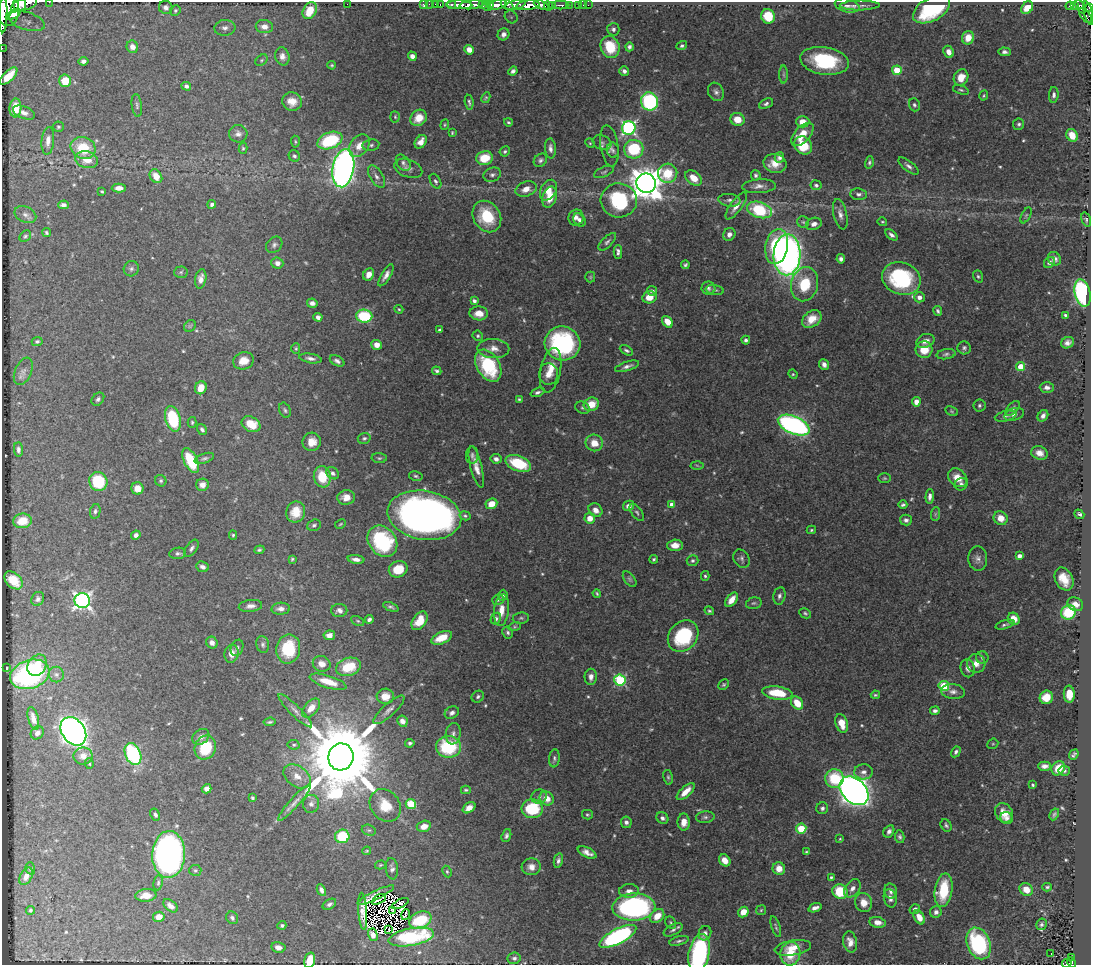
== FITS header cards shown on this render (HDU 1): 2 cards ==
NAXIS1  =                 1089
NAXIS2  =                  963

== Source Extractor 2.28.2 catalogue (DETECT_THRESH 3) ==
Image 1089 x 963 px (HDU 1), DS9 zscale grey, 1 PNG px = 1 image px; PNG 1093 x 967 px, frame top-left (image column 1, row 963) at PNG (2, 2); each listed source drawn as its Kron ellipse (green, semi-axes under 4 px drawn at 4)
Background 0.587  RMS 0.014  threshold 0.0406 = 3 sigma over >= 5 px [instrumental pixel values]
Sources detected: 593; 10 with non-positive FLUX_AUTO (blend fragments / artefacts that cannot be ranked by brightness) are neither listed nor drawn; of the other 583, the 500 brightest by FLUX_AUTO listed and drawn (83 fainter detections omitted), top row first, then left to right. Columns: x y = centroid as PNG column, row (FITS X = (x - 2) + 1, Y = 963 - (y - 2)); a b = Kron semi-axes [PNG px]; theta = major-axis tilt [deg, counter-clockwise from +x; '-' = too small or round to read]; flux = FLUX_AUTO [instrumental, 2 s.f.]
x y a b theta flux
49 2 2 2 - 7.9
20 4 7 6 - 870
24 4 14 6 20 1100
347 4 2 2 - 73
423 4 4 3 - 13
429 4 2 2 - 9.3
436 4 2 2 - 11
452 4 3 3 - 30
440 5 3 2 - 9.3
459 5 13 4 -2 740
472 5 12 3 6 790
482 5 4 3 - 52
490 5 4 3 - 86
497 5 10 4 18 400
507 5 7 3 -34 240
515 5 10 5 16 320
528 5 11 4 6 1100
541 5 8 3 -24 240
552 5 3 3 - 120
561 5 8 3 -1 96
569 5 3 2 - 48
579 5 3 3 - 28
583 5 2 2 - 5.8
588 5 2 2 - 7.4
860 5 20 5 1 5.1
1075 5 4 3 - 82
486 6 5 3 - 62
548 6 5 3 - 190
847 6 12 6 -13 4.7
1070 6 4 3 - 75
166 7 7 6 - 3.4
1081 7 7 3 -59 96
1027 8 7 5 50 10
1090 8 4 2 - 20
932 9 20 11 29 81
8 10 16 11 -90 3300
175 10 5 5 - 1.6
310 11 9 6 63 20
1088 13 12 4 -76 61
13 14 8 4 31 640
3 15 17 3 89 1400
768 16 7 6 - 31
1086 16 9 4 -52 64
511 17 7 5 -46 2
27 21 18 9 -17 8.7
264 27 8 6 -6 8.1
225 28 10 8 5 4.9
613 29 6 6 - 2.8
503 34 6 5 - 4.3
968 38 7 6 - 15
682 46 5 4 - 1.9
132 47 6 5 - 6.8
610 47 11 9 -69 35
629 47 4 4 - 3
2 48 2 2 - 2.4
469 50 5 4 - 8
949 52 6 5 - 6.5
1005 52 6 4 -5 2.9
282 56 9 7 -75 5.3
412 56 5 4 - 5
261 60 7 5 42 1.5
83 61 5 4 - 2.9
825 61 24 13 -9 68
332 65 4 4 - 1.3
897 70 5 5 - 38
513 71 5 4 - 2.6
624 71 5 4 - 3.6
784 75 9 4 -90 2.1
9 76 11 5 44 11
961 77 8 7 - 14
65 81 6 6 - 17
186 86 5 4 - 3.7
961 90 8 4 -18 1.5
716 92 9 7 -61 3.6
1054 95 8 5 86 2.8
984 96 5 4 - 1.1
486 98 5 4 - 1.2
649 101 9 8 - 120
292 102 10 9 - 10
469 102 7 3 -80 1.9
766 104 7 4 24 2.4
137 105 11 5 -83 2.2
914 105 6 5 - 2
15 108 9 6 87 18
24 113 11 6 -22 5.2
395 117 6 4 -85 1.3
419 118 9 7 47 13
737 119 7 6 - 15
508 122 4 3 - 1.4
803 122 7 6 - 12
1019 124 6 5 - 2.2
445 125 5 4 - 1.2
58 127 5 5 - 1.6
629 128 7 6 - 210
452 133 4 3 - 1.1
238 134 9 8 - 4.4
802 134 14 7 48 19
1072 135 7 5 -59 17
48 141 14 6 84 6.5
330 141 13 8 21 73
295 142 6 4 -87 1.3
421 142 7 5 54 7
602 142 9 7 -21 3.2
590 143 5 4 - 1.1
371 145 8 6 9 2.5
803 145 10 8 -48 24
359 146 12 8 52 12
609 146 21 9 -82 6.9
83 148 13 10 -23 33
243 148 5 4 - 1.3
550 148 10 5 -87 4.3
634 149 10 9 - 54
613 150 7 6 - 2.8
505 151 5 4 - 1.9
294 156 6 5 - 2.4
485 158 8 7 - 25
779 158 5 5 - 3
87 160 11 8 -15 12
540 160 7 6 - 2.5
869 162 6 4 76 1.7
403 163 9 6 -51 2.9
775 163 11 9 -15 12
908 166 12 5 -39 3.5
343 168 19 10 80 580
408 168 15 8 -20 5.2
604 172 10 5 23 2.1
668 173 10 9 - 34
492 175 9 7 22 3.2
756 175 5 5 - 2
156 176 7 5 -55 14
377 176 12 6 -59 4.6
694 178 9 6 -40 15
435 181 8 5 -62 2.1
646 183 10 9 - 1800
816 185 5 5 - 2.3
759 186 17 7 3 6.3
119 188 7 4 2 5.4
526 189 11 7 20 8.6
548 190 11 7 61 11
102 191 4 3 - 1.1
859 194 8 6 -7 3
550 197 11 7 73 16
619 200 18 17 - 83
729 200 11 6 -8 3.5
212 204 4 4 - 2.6
63 205 5 4 - 3.6
736 206 16 5 53 7.8
759 210 13 8 -16 66
840 214 15 6 -77 5.7
25 215 11 7 -25 4.6
1026 215 8 4 63 1.5
487 217 16 13 -57 39
576 217 8 7 - 4.7
579 220 7 5 -53 3.1
1086 220 7 4 -72 1.7
803 222 6 5 - 1.9
882 222 5 3 - 1.1
814 224 8 6 19 5.3
46 233 5 3 - 1.5
729 234 6 6 - 4.5
891 235 7 4 -40 3.2
25 236 6 5 - 1.6
607 242 11 5 45 2.7
274 245 9 7 46 3.2
777 247 18 11 80 67
618 252 7 4 89 3.1
787 255 20 13 87 490
841 259 4 4 - 3.3
1054 259 7 6 - 4.3
1049 262 6 5 - 3.4
277 263 6 5 - 4.9
685 265 4 4 - 1.8
131 269 8 7 - 2.8
181 272 7 5 5 1.7
369 274 6 5 - 7.6
386 275 12 4 58 5.1
978 276 6 4 -71 1.6
590 277 5 5 - 1.1
201 279 9 5 79 5.6
901 279 20 16 -18 95
805 284 17 13 75 34
708 288 7 6 - 2.6
715 290 9 4 -9 2.2
652 291 5 4 - 2.6
1082 293 14 7 -77 200
649 297 7 6 - 12
919 297 5 5 - 5.6
474 301 4 3 - 3.1
312 303 5 4 - 4.4
399 309 4 3 - 1.1
938 311 5 3 - 2
479 313 9 7 -3 10
1065 315 3 3 - 1.5
364 316 8 6 -6 59
318 317 4 4 - 3.9
812 319 11 7 35 15
667 322 6 5 - 12
190 326 6 5 - 1.5
439 330 3 3 - 1.8
478 336 5 5 - 1.6
746 340 4 4 - 2.2
37 341 5 4 - 1.9
925 341 9 6 22 6.3
562 343 18 17 - 130
1067 343 6 5 - 4.5
377 345 5 5 - 7.7
296 348 5 4 - 1.3
493 348 16 9 -1 8.2
964 348 6 6 - 2.3
626 350 7 4 -27 2.1
924 350 8 8 - 16
946 354 9 5 8 2.4
310 358 11 4 -9 3.9
243 361 10 8 17 11
337 361 8 5 -27 3
824 364 5 4 - 4.1
488 366 17 11 -59 64
627 366 12 4 18 4
1021 367 4 4 - 29
551 370 22 10 79 17
23 371 14 8 67 4.7
437 371 5 4 - 2.2
548 374 11 9 -87 9.3
793 374 5 4 - 1.2
1047 387 7 5 -2 4.8
201 388 6 5 - 12
537 392 7 4 21 2.6
98 399 7 5 48 2.7
519 399 4 3 - 1.3
916 402 4 4 - 7.9
591 404 7 6 - 16
979 405 6 6 - 2.1
583 408 7 6 - 2.1
1013 408 9 5 45 3.2
285 410 8 5 -65 2
952 411 6 4 -27 1.3
1014 414 10 6 17 5.3
1006 416 11 5 13 2.7
1043 416 6 5 - 3.8
173 419 13 7 -74 63
192 422 5 4 - 1.3
251 424 10 7 -27 20
794 425 17 8 -23 300
202 430 6 4 -57 2.5
364 438 6 5 - 2
312 442 9 9 - 10
594 443 9 8 - 12
18 450 7 4 -85 2.9
1039 453 8 6 -18 6.9
472 455 9 6 90 2.4
204 458 10 5 20 2.3
379 458 7 5 0 1.7
496 459 5 4 - 3.4
191 461 13 6 -64 39
518 463 13 7 -21 43
697 465 6 4 -4 1.4
476 467 21 5 -76 9.2
332 473 7 5 -38 2.9
416 476 7 4 -12 1.6
322 477 11 8 -82 25
885 478 6 4 0 1.4
958 478 11 8 -41 13
98 481 9 9 - 46
161 481 6 5 - 1.8
961 484 6 6 - 3.2
202 485 6 6 - 5.5
137 488 6 6 - 8.9
930 496 7 4 86 4
346 497 9 7 10 10
491 504 6 5 - 13
672 505 4 4 - 8.3
903 505 4 3 - 1.9
628 506 6 5 - 5.4
595 510 7 6 - 7
95 511 7 5 79 2.2
296 512 10 9 - 15
637 512 10 5 -52 2.4
935 514 7 4 88 1.8
1079 514 5 4 - 2.1
424 515 37 24 -10 680
465 516 6 4 -12 1.7
590 518 5 5 - 11
1001 518 7 6 - 11
906 520 6 5 - 3
22 521 9 7 7 18
340 524 6 4 28 1.1
314 525 7 5 19 2.3
811 530 4 3 - 1.3
136 535 5 4 - 3.2
233 535 4 4 - 1.3
382 541 17 13 -51 90
675 545 8 5 3 7.5
191 548 10 5 55 2.7
259 550 5 4 - 1.8
178 553 8 5 7 2.8
1019 556 4 4 - 5.2
292 559 4 4 - 1.3
356 559 8 4 -7 4.8
654 559 4 3 - 1.7
741 559 10 7 -58 3
978 559 12 9 -85 5.4
692 561 6 5 - 2.2
203 567 6 5 - 3.7
398 569 9 8 - 23
705 576 5 4 - 1.6
630 579 9 5 -53 1.9
1064 579 12 8 -62 15
13 580 10 7 -44 17
597 593 4 3 - 1.2
503 595 6 4 68 2.9
779 596 9 6 78 3.1
38 599 7 6 - 3.3
82 600 7 7 - 330
498 600 6 5 - 1.7
731 600 8 5 54 10
754 603 8 5 15 2
1075 604 8 6 -28 6.9
250 606 12 6 7 4.6
391 607 8 4 -23 2.2
281 609 9 6 3 4.8
339 610 8 6 1 4.2
501 610 16 7 83 11
709 611 5 4 - 1.5
1068 612 7 7 - 43
805 613 6 4 -27 1.6
521 618 8 5 8 2.1
369 619 4 3 - 2.9
496 619 6 5 - 2.6
1014 619 6 5 - 11
358 621 7 4 -27 1.5
419 621 10 6 56 20
1005 625 10 3 17 2.2
515 627 6 4 19 1.3
508 632 6 5 - 2.4
329 635 6 5 - 5
683 636 17 14 48 68
442 638 11 6 23 18
212 643 6 5 - 4.5
263 644 8 6 -79 2.4
237 648 8 6 69 2.6
288 649 14 12 79 43
231 654 9 7 79 8.8
982 658 6 6 - 2.4
976 663 9 9 - 8.2
322 664 9 7 -21 7.2
37 665 11 9 57 17
348 667 12 9 18 26
7 668 3 2 - 1.2
968 668 9 7 -75 4.6
30 674 20 14 18 120
56 674 8 7 - 3.4
591 677 8 6 88 5
620 680 5 5 - 100
328 682 19 6 -17 16
724 685 6 4 44 1.6
944 686 5 5 - 64
953 692 12 7 -5 5.1
777 693 15 6 -8 31
1069 694 8 5 -86 13
875 695 4 3 - 1.3
385 696 8 7 - 9
478 697 6 5 - 2.4
1046 697 7 6 - 16
797 703 7 5 -52 18
311 708 11 6 47 9.6
389 710 20 6 42 5.1
295 711 23 5 -45 5.7
935 711 4 4 - 2.8
452 713 7 6 - 3.8
33 719 12 5 -75 6.3
402 721 6 5 - 5.2
270 722 6 3 7 1.7
842 723 9 6 -72 15
73 731 15 11 -54 690
37 733 7 6 - 4.1
453 734 11 7 82 4.3
201 737 9 7 37 4.7
410 743 4 3 - 2
993 744 6 5 - 1.2
294 745 6 4 -10 1.7
448 747 12 10 -1 57
205 748 12 10 65 37
956 752 6 4 58 2.4
133 754 11 7 -66 99
1074 755 5 3 - 1.8
83 756 9 8 - 8.3
341 757 13 12 - 16000
554 758 9 5 84 2.4
89 764 5 4 - 1.3
1045 766 6 4 1 4.2
1058 768 7 6 - 15
1064 770 6 5 - 1.9
863 772 9 7 3 4.7
297 776 15 10 -36 10
668 777 7 5 -80 1.8
834 779 9 9 - 38
1033 785 3 3 - 1.3
207 789 5 4 - 4.9
466 790 5 3 - 1.4
854 791 16 12 -44 1000
686 792 11 5 43 11
539 796 8 7 - 3.4
252 798 4 3 - 1.5
547 798 7 6 - 11
295 802 24 5 48 6.1
311 804 9 8 - 4
411 804 5 5 - 56
385 805 17 14 -50 22
469 808 7 5 36 7.1
822 808 6 5 - 2.6
532 809 10 9 - 51
1004 813 10 8 -57 12
155 814 6 4 -61 2.3
1054 814 6 4 62 1.9
587 815 5 4 - 1.5
705 817 9 6 6 2.7
662 818 6 5 - 2.8
1006 818 6 6 - 2.9
626 822 6 5 - 3.6
684 822 8 6 -89 9.6
946 825 6 5 - 2
424 826 7 5 16 8.5
801 829 5 5 - 47
369 830 7 5 -18 1.8
889 831 6 5 - 3.1
342 836 7 7 - 46
506 836 7 4 71 2.5
900 837 6 4 -81 2.2
840 839 4 4 - 1.1
367 851 4 3 - 1.1
587 852 10 5 -25 5.6
806 852 4 4 - 1.2
169 854 23 16 88 440
725 860 6 5 - 8.8
558 861 7 4 78 3
380 865 5 4 - 1.1
531 867 9 8 - 6.9
30 868 6 4 -72 1.6
392 869 11 6 -83 3.2
779 869 6 6 - 11
195 870 6 5 - 1.7
447 871 6 4 -63 1.5
26 876 9 6 61 6.1
831 877 3 3 - 1.4
158 883 7 5 80 2
1047 887 5 4 - 1.7
852 888 10 7 53 5.4
1026 889 7 6 - 11
321 890 6 4 -64 3.7
943 890 17 9 81 40
629 891 10 7 1 5.1
891 891 8 6 -78 3.5
840 892 8 7 - 38
146 895 10 6 6 11
376 895 20 4 26 2.6
890 898 9 6 -76 4.3
379 899 7 3 27 1.2
864 903 9 8 - 10
329 904 7 5 31 2.8
400 904 9 3 28 3.5
170 906 8 5 -39 4.9
634 907 21 13 3 220
815 908 7 4 18 4.7
915 909 5 5 - 3
30 910 4 4 - 1.6
761 910 5 4 - 1.2
363 911 19 4 -86 2.4
393 911 3 2 - 1.2
743 912 5 4 - 11
936 912 6 5 - 3.9
405 914 5 2 - 4
657 916 8 6 44 13
159 917 6 5 - 7.7
919 917 7 5 -61 10
232 918 6 5 - 2.4
420 920 11 8 23 41
877 922 8 5 -10 6.7
671 923 6 5 - 1.6
1041 924 6 5 - 1.9
282 925 4 4 - 1.6
776 927 11 4 -72 1.8
389 929 2 2 - 1.3
673 930 10 5 29 2.8
705 933 7 6 - 3.5
373 935 6 4 -76 3.8
618 936 20 7 27 190
411 937 23 8 10 80
679 941 10 4 15 2.3
850 942 10 7 -79 7
979 943 16 11 -67 95
278 947 7 5 -12 5.7
793 948 18 7 10 12
699 953 19 10 78 130
790 954 12 10 79 28
1051 954 3 2 - 2.6
514 958 7 5 10 2.6
1072 958 3 2 - 17
310 960 8 5 75 19
1067 963 4 3 - 37
1071 963 5 4 - 52
At the frame edge (FLAGS 8, measured only in part): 9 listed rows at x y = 49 2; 1090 8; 1088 13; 3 15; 2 48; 699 953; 310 960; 1067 963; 1071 963
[83 fainter detections neither listed nor drawn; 10 non-positive-flux detections neither listed nor drawn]